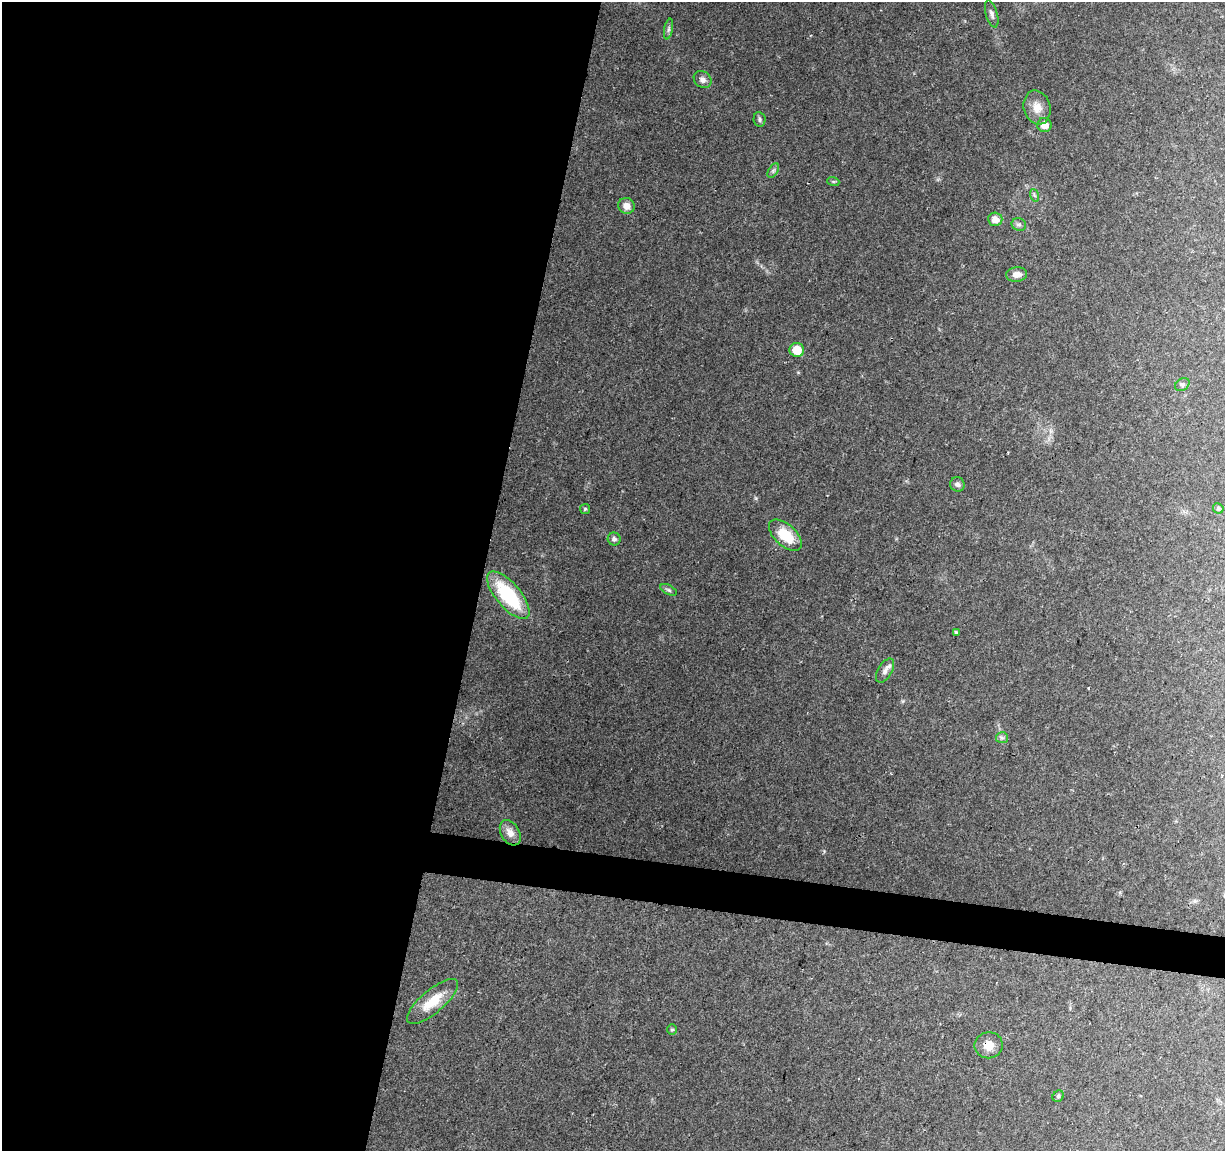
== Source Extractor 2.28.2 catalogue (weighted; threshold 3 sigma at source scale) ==
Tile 5 of 4 x 4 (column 1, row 2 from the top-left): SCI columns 1-1223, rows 2527-3675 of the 4899 x 5108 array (HDU 1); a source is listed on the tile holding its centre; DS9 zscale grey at full resolution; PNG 1227 x 1153 px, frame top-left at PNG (2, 2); each listed source drawn as its Kron ellipse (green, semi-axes under 4 px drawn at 4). Shown black and unused: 42% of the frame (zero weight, under 2 of 3 exposures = <1% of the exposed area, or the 3 px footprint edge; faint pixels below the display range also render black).
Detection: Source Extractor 2.28.2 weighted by HDU 2 'WHT'; one run over the whole footprint, this tile lists its part. Background 0.0968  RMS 0.0061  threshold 0.0276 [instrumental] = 3 sigma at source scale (4.5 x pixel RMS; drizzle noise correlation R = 1.50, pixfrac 1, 0.0396/0.0396 arcsec/px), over >= 5 px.
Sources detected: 34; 4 cosmic-ray / hot-pixel residue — neither listed nor drawn; the other 30 listed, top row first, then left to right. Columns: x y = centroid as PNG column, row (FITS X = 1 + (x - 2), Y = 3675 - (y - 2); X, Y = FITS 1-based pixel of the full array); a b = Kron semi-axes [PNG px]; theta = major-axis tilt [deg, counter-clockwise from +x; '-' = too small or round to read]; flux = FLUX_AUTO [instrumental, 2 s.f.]
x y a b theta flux
992 14 14 6 -74 2.2
668 29 10 4 79 1.5
703 80 9 8 - 2.9
1037 107 17 13 -75 7.9
759 119 7 6 - 1.4
1044 125 7 7 - 6.5
773 171 8 4 59 1.3
833 181 6 4 -19 0.75
1034 195 6 4 -71 0.93
626 206 8 7 - 4.4
995 219 7 6 - 4.9
1019 224 7 6 - 1.5
1017 274 10 7 7 4.5
797 350 7 7 - 10
1182 384 8 5 31 1.5
957 484 7 7 - 1.8
1218 508 5 5 - 1.2
585 509 5 5 - 0.9
785 535 20 10 -42 19
614 539 6 6 - 1.7
669 590 9 4 -27 1.3
508 595 29 12 -50 45
956 633 4 3 - 5
885 670 13 7 59 3
1002 738 6 5 - 1.4
510 833 14 9 -60 5.1
433 1001 32 11 40 16
672 1030 5 5 - 0.83
989 1045 14 13 - 6.7
1058 1096 6 5 - 1
Overlapping masked pixels (flux is a lower limit): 1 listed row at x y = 989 1045